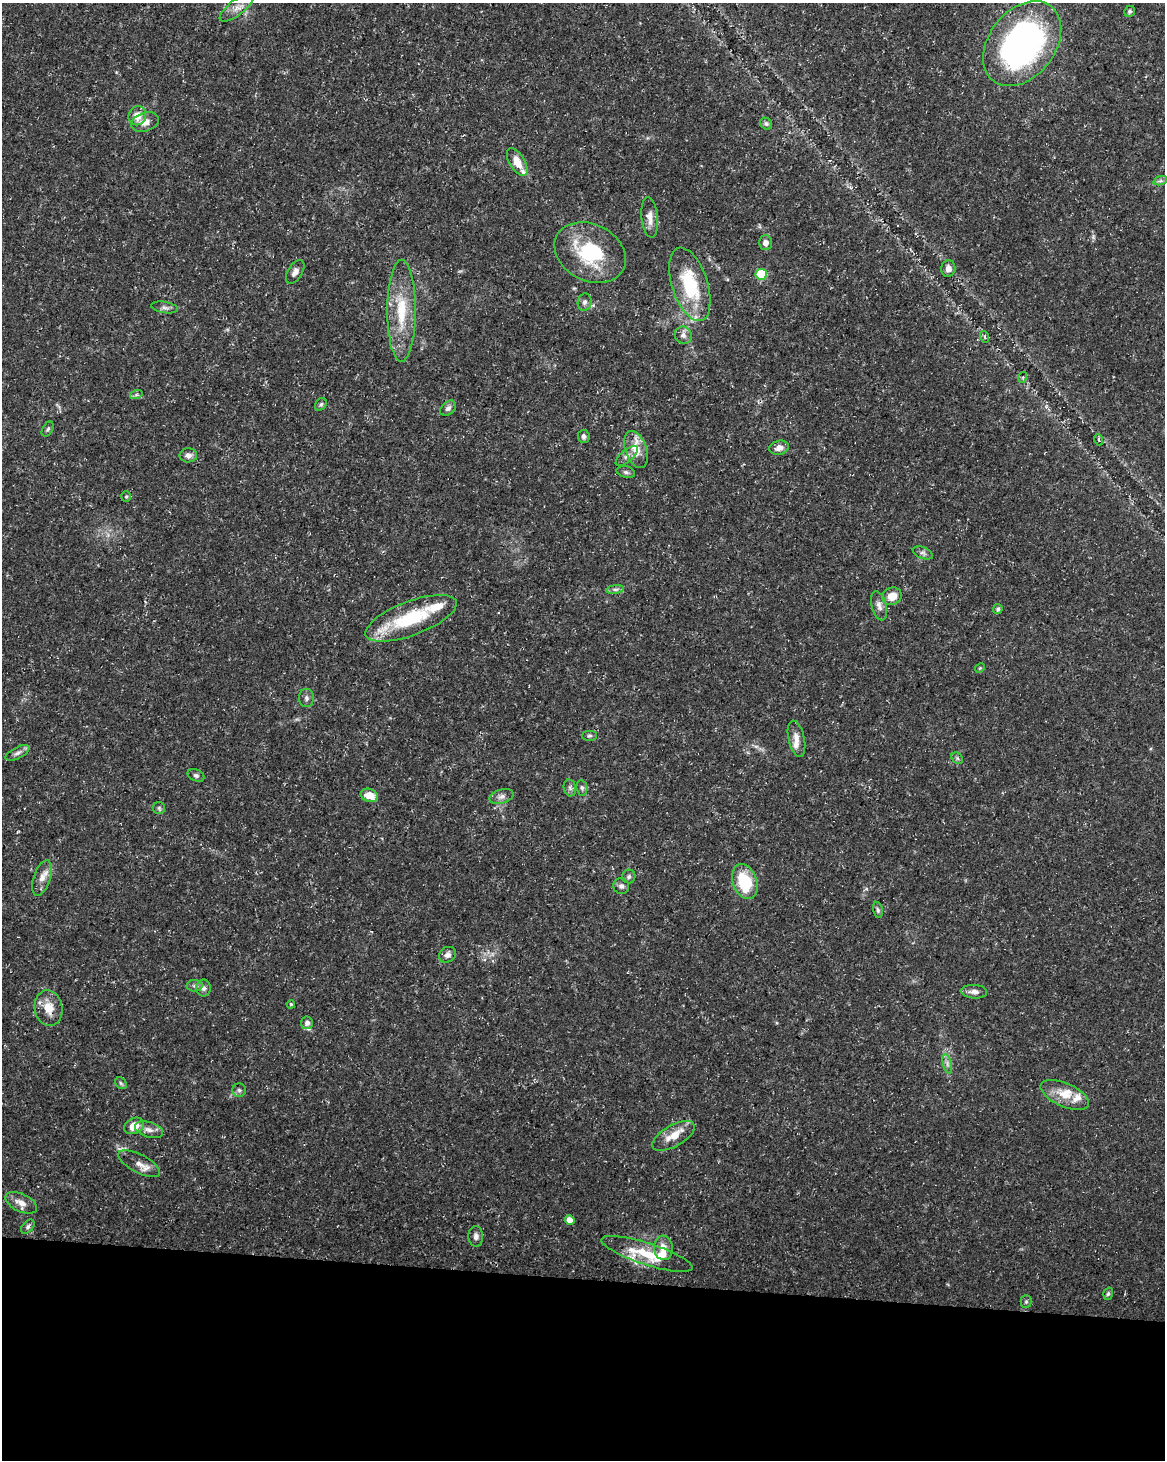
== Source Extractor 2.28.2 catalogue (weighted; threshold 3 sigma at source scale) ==
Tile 10 of 4 x 3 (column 2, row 3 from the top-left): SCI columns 1165-2327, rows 226-1683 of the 4663 x 4883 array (HDU 1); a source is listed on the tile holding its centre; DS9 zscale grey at full resolution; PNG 1167 x 1462 px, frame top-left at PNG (2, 3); each listed source drawn as its Kron ellipse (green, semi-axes under 4 px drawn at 4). Shown black and unused: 12% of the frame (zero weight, under 3 of 5 exposures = <1% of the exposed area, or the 3 px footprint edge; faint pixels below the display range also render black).
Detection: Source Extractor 2.28.2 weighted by HDU 2 'WHT'; one run over the whole footprint, this tile lists its part. Background 0.031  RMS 0.0025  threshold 0.0113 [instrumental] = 3 sigma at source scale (4.5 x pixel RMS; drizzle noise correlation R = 1.50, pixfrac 1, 0.0396/0.0396 arcsec/px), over >= 5 px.
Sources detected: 90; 1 too faint to see at this stretch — neither listed nor drawn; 10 inside a brighter listed object's ellipse — not listed separately; the other 79 listed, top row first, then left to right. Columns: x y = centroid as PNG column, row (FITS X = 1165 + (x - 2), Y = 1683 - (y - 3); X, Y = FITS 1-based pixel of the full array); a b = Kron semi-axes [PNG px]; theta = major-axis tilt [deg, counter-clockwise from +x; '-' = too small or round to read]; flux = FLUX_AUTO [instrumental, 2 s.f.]
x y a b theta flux
236 8 20 7 37 2.3
1130 11 6 5 - 0.5
1022 44 47 33 52 87
137 116 10 8 68 2.8
145 122 14 9 18 2.2
766 124 6 5 - 0.52
517 162 15 7 -59 3.2
1160 181 7 4 18 0.57
650 217 20 8 -84 2.3
765 243 7 6 - 1.5
590 253 37 28 -27 19
948 268 8 7 - 1.4
295 272 13 7 58 1.3
761 274 5 5 - 13
690 284 38 18 -72 16
585 302 9 7 77 0.88
165 307 13 5 -9 0.93
401 311 51 14 90 12
683 335 9 8 - 1.2
985 337 6 4 -72 0.35
1023 377 5 3 - 0.28
136 395 6 4 18 0.44
321 404 7 5 55 0.48
448 408 9 6 42 0.9
48 429 8 5 58 0.51
584 436 7 6 - 0.75
1099 440 5 3 - 0.3
779 448 10 7 13 1.7
636 449 19 10 -71 4.3
188 455 9 7 2 1.1
627 456 14 6 42 1.1
626 472 9 5 -15 0.67
126 497 5 4 - 0.31
923 553 10 5 -22 0.77
615 589 9 4 8 0.64
892 596 10 8 26 3.1
879 606 15 7 -75 1.4
998 609 5 4 - 0.63
411 618 48 17 21 18
980 668 5 4 - 0.28
306 698 9 7 -88 0.85
590 736 7 5 1 0.51
796 739 18 8 -77 2.1
18 753 13 5 27 0.99
957 758 6 5 - 0.48
196 775 9 6 -22 0.64
570 788 8 6 -77 0.72
582 788 8 5 -80 0.63
369 795 9 6 -20 3.5
501 796 12 7 16 1.2
159 808 6 6 - 0.53
629 876 7 6 - 0.61
42 878 18 8 72 2.4
745 882 18 12 -71 11
621 886 8 7 - 0.89
878 910 8 4 -76 0.54
448 955 9 7 33 1.2
195 986 8 6 2 0.71
204 988 8 7 - 0.98
974 992 13 6 -4 1.4
291 1004 4 3 - 0.3
49 1008 18 14 -79 3.8
307 1023 6 6 - 1.1
947 1064 10 4 -77 0.78
121 1083 6 5 - 0.44
239 1090 6 6 - 0.64
1065 1095 26 11 -24 4.9
134 1126 10 7 28 3.2
149 1130 14 7 -17 1.6
674 1136 23 10 30 4.1
139 1164 23 9 -27 2.5
21 1203 17 9 -26 2.3
570 1220 5 4 - 2.3
28 1227 8 5 47 0.71
476 1236 10 7 -88 1
663 1248 12 9 -84 2.4
647 1254 48 11 -18 8
1108 1294 6 4 72 0.5
1026 1302 6 5 - 0.51